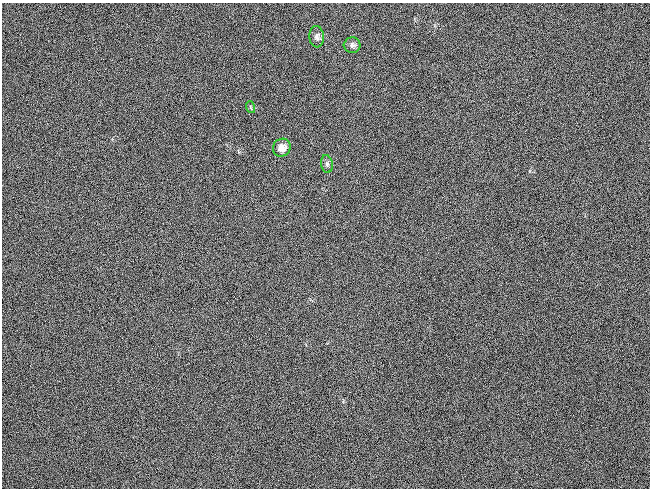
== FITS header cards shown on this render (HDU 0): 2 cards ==
NAXIS1  =                  648 / length of data axis 1
NAXIS2  =                  486 / length of data axis 2

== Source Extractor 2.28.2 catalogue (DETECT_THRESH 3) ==
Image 648 x 486 px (HDU 0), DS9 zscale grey, 1 PNG px = 1 image px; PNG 652 x 490 px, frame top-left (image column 1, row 486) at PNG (2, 3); each listed source drawn as its Kron ellipse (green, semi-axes under 4 px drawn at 4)
Background 121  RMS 26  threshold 78.1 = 3 sigma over >= 5 px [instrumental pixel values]
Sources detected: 5; all 5 listed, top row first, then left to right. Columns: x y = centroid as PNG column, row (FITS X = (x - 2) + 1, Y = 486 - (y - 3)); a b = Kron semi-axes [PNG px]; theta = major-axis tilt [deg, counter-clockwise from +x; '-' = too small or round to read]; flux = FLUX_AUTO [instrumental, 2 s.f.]
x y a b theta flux
317 37 11 7 -85 7400
352 45 8 7 - 6000
250 107 6 3 -72 2000
282 148 9 8 - 14000
327 164 9 6 -81 5100